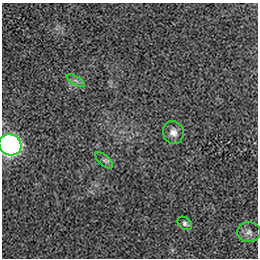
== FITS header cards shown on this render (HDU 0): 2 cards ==
NAXIS1  =                  256 / length of data axis 1
NAXIS2  =                  256 / length of data axis 2

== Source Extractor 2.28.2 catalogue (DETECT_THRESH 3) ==
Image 256 x 256 px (HDU 0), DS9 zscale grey, 1 PNG px = 1 image px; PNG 260 x 260 px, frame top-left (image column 1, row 256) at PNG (2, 3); each listed source drawn as its Kron ellipse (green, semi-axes under 4 px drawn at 4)
Background 1.52e-04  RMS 0.0026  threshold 0.00789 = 3 sigma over >= 5 px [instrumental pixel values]
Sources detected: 6; all 6 listed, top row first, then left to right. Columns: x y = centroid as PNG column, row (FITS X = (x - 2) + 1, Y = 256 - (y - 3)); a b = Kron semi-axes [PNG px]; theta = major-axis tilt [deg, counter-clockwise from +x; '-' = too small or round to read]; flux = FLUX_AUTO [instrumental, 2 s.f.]
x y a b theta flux
76 81 10 4 -30 0.6
173 132 11 10 - 1.2
10 145 11 10 - 100
104 160 11 5 -41 0.54
185 223 8 5 -39 0.44
249 232 11 10 - 0.87
At the frame edge (FLAGS 8, measured only in part): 1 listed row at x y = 10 145